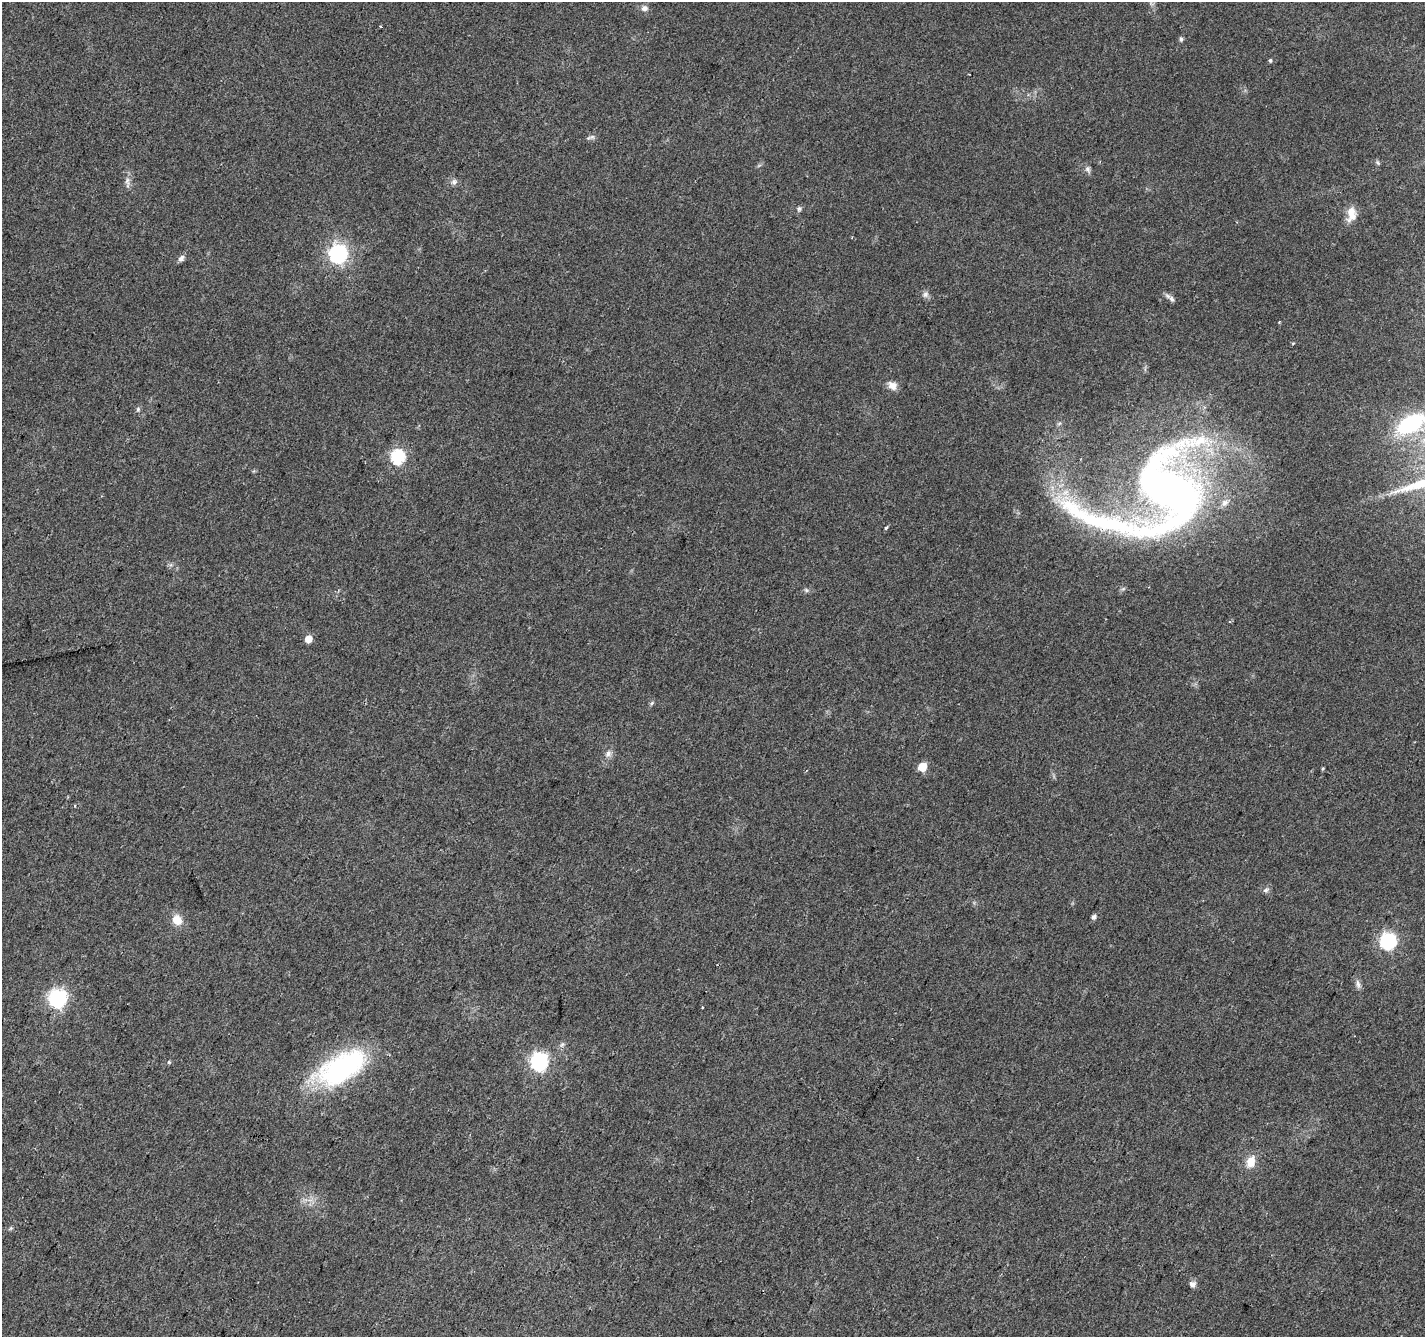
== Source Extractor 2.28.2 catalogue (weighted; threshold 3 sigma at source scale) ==
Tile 7 of 4 x 4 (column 3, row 2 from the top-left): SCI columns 2855-4277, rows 2939-4273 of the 5701 x 5810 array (HDU 1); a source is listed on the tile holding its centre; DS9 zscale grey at full resolution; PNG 1427 x 1339 px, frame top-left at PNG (2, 2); no overlay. Shown black and unused: <1% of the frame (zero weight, under 2 of 3 exposures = <1% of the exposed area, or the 3 px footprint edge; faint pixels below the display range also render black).
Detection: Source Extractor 2.28.2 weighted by HDU 2 'WHT'; one run over the whole footprint, this tile lists its part. Background 0.0488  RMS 0.0058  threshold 0.0262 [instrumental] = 3 sigma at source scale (4.5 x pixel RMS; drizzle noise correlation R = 1.50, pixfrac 1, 0.0396/0.0396 arcsec/px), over >= 5 px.
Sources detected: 43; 1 too faint to see at this stretch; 1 cosmic-ray / hot-pixel residue — not listed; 2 inside a brighter listed object's ellipse — not listed separately; the other 39 listed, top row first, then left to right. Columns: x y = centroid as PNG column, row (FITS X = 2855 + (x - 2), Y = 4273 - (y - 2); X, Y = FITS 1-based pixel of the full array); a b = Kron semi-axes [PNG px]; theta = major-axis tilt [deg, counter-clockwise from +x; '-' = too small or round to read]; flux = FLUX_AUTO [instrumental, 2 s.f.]
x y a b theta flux
645 8 8 7 - 2.5
381 26 3 3 - 2.5
1181 39 5 5 - 1.5
1270 60 5 4 - 1
592 137 9 7 19 1.6
1378 163 7 4 -46 0.94
1087 169 10 5 -57 1.9
127 182 18 6 -86 3.1
454 182 8 7 - 1.9
799 209 7 5 89 1.2
1351 214 20 11 87 7.5
338 253 7 7 - 200
181 258 9 6 48 2.2
925 294 9 8 - 2.1
1172 299 11 6 -52 2
1293 343 5 3 - 0.51
892 385 13 10 -34 4.1
138 409 7 5 89 1.2
1411 424 30 16 29 50
398 456 7 6 - 99
1168 492 103 73 86 370
886 528 5 4 - 0.83
806 590 6 5 - 0.99
308 639 5 5 - 6.8
652 703 6 4 70 0.9
608 753 11 8 57 2.9
922 767 6 5 - 16
1266 890 7 6 - 1.5
1094 917 5 5 - 2
177 920 13 11 -64 7.3
1388 941 7 7 - 140
1358 984 13 5 -80 2.5
58 998 7 7 - 180
539 1061 7 7 - 180
169 1062 5 4 - 0.79
341 1068 61 29 30 91
1251 1162 14 10 66 7.9
11 1228 6 4 45 0.85
1192 1284 8 7 - 2.6
Isophote crosses this tile's border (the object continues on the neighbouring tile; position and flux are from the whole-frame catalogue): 1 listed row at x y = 1411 424